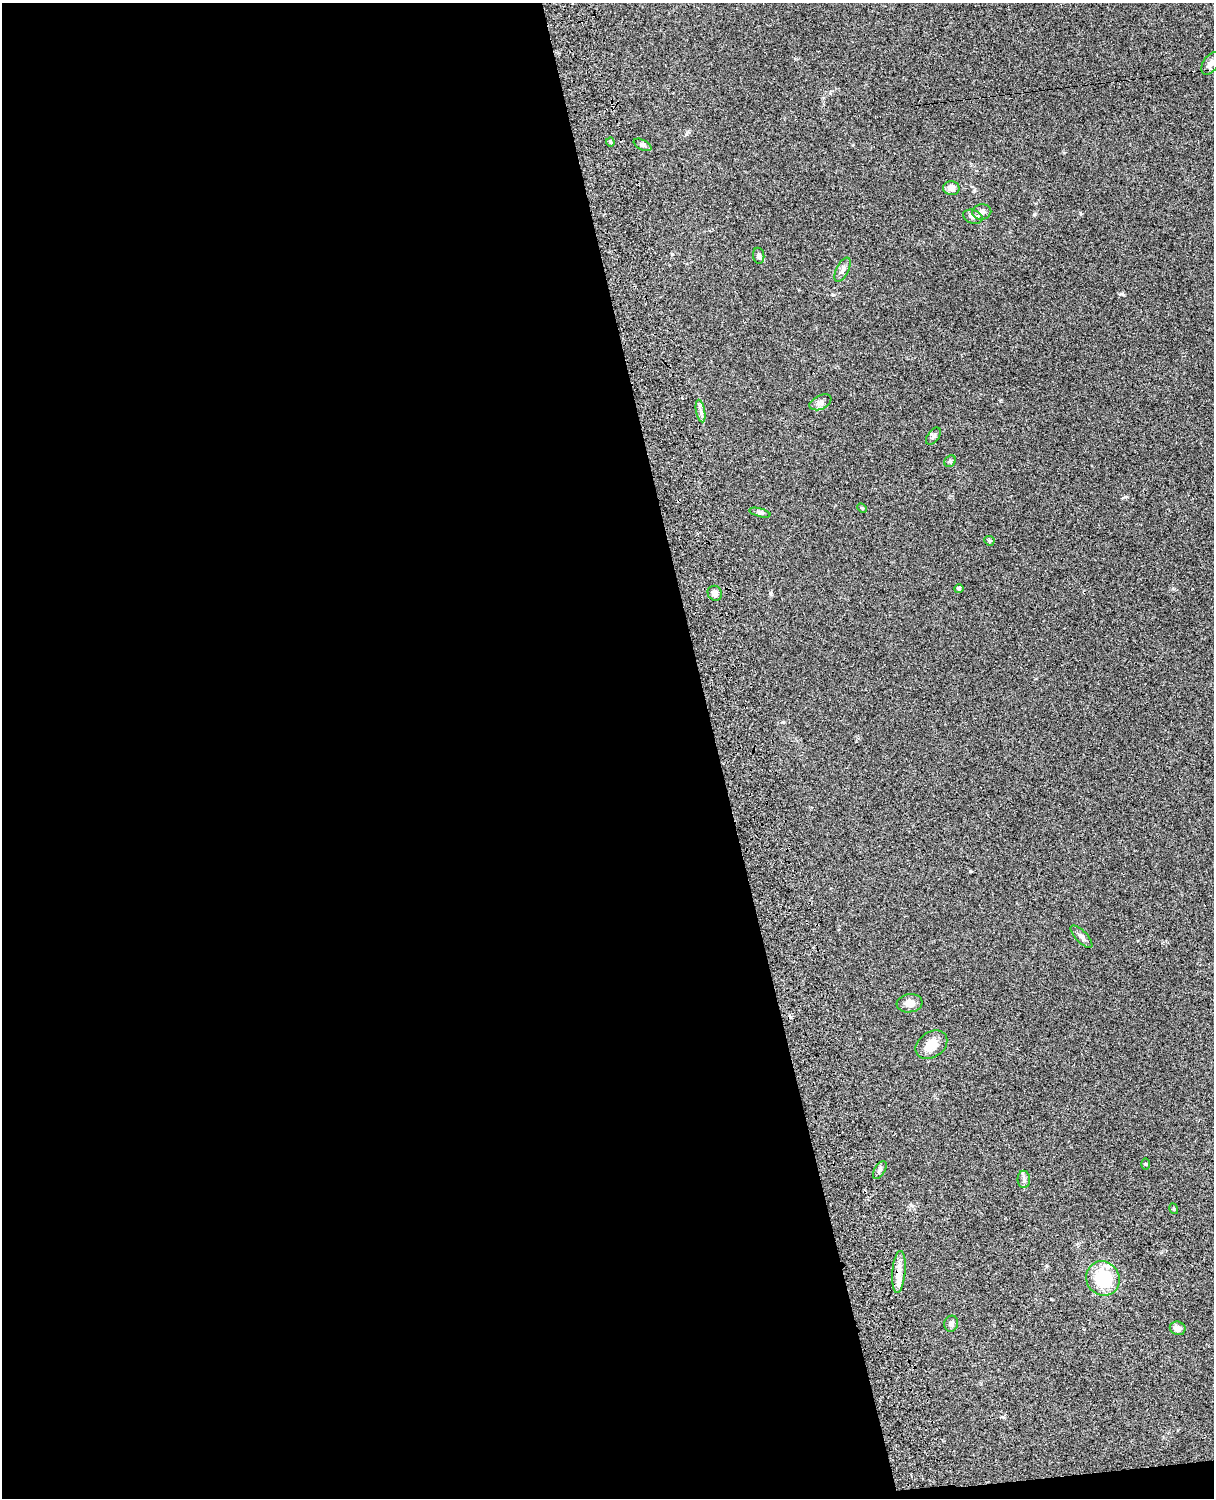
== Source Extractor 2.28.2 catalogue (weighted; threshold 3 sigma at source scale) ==
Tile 9 of 4 x 3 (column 1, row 3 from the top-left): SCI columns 121-1332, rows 277-1772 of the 5088 x 4927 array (HDU 1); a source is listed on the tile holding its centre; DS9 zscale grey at full resolution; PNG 1216 x 1500 px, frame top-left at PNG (2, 3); each listed source drawn as its Kron ellipse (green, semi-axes under 4 px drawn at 4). Shown black and unused: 60% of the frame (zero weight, under 3 of 4 exposures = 6% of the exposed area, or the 3 px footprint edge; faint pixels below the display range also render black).
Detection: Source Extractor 2.28.2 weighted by HDU 2 'WHT'; one run over the whole footprint, this tile lists its part. Background 0.0788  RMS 0.0059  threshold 0.0265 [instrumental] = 3 sigma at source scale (4.5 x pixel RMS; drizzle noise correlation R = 1.50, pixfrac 1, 0.05/0.05 arcsec/px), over >= 5 px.
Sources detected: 30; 2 inside a brighter listed object's ellipse — not listed separately; the other 28 listed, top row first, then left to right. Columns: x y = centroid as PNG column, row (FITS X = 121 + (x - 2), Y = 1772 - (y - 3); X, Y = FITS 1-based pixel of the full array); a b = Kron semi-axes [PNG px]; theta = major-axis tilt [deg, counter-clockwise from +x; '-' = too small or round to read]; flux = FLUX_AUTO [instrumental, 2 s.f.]
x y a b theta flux
1211 63 12 7 56 3.2
610 142 4 4 - 0.7
643 145 9 5 -27 1.2
951 188 8 7 - 3.7
982 212 9 7 10 3
973 217 10 7 -19 2.1
759 256 8 5 -83 1.6
843 270 13 6 63 2.2
820 402 11 7 25 2.3
701 411 11 4 -79 2
933 436 10 5 53 1.6
950 461 6 5 - 0.93
862 508 5 3 - 0.67
760 513 11 3 -15 1.2
989 541 5 4 - 0.86
959 588 4 4 - 1.3
715 593 8 7 - 2.6
1081 937 14 5 -47 2.1
910 1003 13 9 7 4.7
931 1045 17 12 35 7.8
1145 1164 6 4 -89 0.59
880 1170 10 5 58 1.5
1024 1179 9 6 -89 1.7
1174 1209 5 3 - 0.5
899 1272 21 6 85 5.3
1103 1278 18 16 -55 26
951 1324 8 7 - 1.8
1178 1328 8 7 - 2.9
Isophote crosses this tile's border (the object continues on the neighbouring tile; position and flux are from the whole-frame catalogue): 1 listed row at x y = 1211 63
Unlisted compact peaks at least as high as the median listed source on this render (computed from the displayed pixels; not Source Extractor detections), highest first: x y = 1121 294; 970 871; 1125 497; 770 593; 1034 214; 672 254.